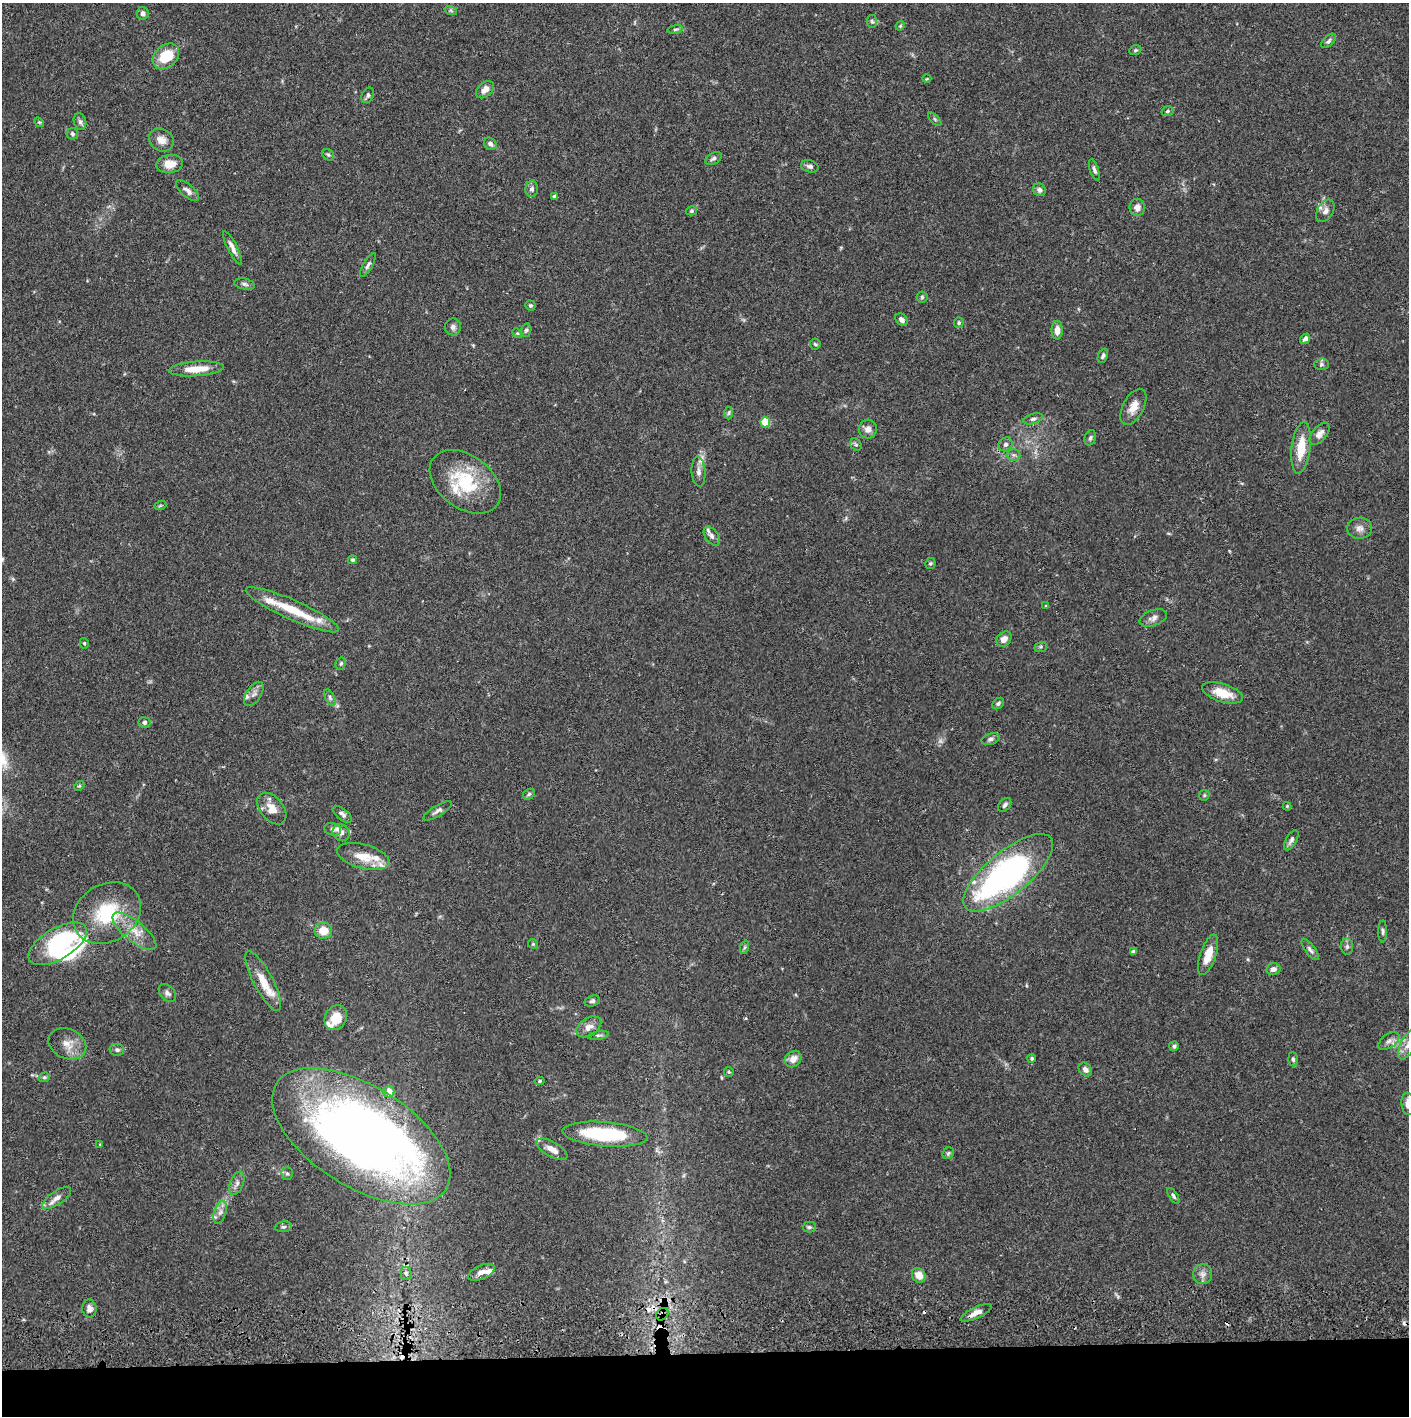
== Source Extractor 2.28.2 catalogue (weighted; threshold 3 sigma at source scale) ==
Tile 8 of 3 x 3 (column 2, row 3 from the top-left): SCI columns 1410-2816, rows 57-1470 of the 4229 x 4357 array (HDU 1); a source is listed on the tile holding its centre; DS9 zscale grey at full resolution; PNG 1411 x 1418 px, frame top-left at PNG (2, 3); each listed source drawn as its Kron ellipse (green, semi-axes under 4 px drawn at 4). Shown black and unused: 5% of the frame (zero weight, under 2 of 3 exposures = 3% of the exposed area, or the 3 px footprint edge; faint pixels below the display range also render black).
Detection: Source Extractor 2.28.2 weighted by HDU 2 'WHT'; one run over the whole footprint, this tile lists its part. Background 0.0681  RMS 0.0049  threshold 0.0219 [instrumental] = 3 sigma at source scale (4.5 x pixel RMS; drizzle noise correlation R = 1.50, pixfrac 1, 0.05/0.05 arcsec/px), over >= 5 px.
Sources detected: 165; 2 too faint to see at this stretch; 3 inside a brighter object's white glare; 7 cosmic-ray / hot-pixel residue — neither listed nor drawn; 12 inside a brighter listed object's ellipse — not listed separately; the other 141 listed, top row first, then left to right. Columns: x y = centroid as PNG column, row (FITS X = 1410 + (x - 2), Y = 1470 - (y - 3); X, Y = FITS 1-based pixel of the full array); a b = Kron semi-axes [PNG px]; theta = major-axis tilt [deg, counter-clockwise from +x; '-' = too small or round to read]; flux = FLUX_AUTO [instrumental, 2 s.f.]
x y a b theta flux
451 11 6 4 -20 0.67
143 13 6 6 - 1.8
872 21 6 5 - 0.92
900 26 5 4 - 0.48
675 29 8 4 9 0.83
1328 41 9 5 45 1.1
1135 50 6 4 21 0.74
166 56 15 11 42 14
927 79 4 3 - 0.38
485 90 10 7 41 3.1
368 95 8 5 63 1.3
1168 111 6 5 - 0.88
935 119 8 3 -45 0.7
39 122 5 4 - 0.61
80 122 8 6 -72 1.4
72 134 6 5 - 0.92
161 140 13 11 -34 4.1
490 144 7 5 -40 1.6
328 155 6 5 - 0.88
713 159 9 5 27 1.3
170 164 13 9 6 5.3
810 166 9 6 -15 1.5
1094 170 11 4 -72 1.4
532 189 8 6 88 1.4
1039 190 7 6 - 1.7
188 191 14 6 -41 2.2
555 197 4 4 - 1.9
1137 207 8 7 - 3.1
691 211 6 4 15 0.65
1325 211 12 8 58 2.6
232 248 18 5 -63 2.8
368 265 13 4 60 1.5
244 284 10 5 -10 1.3
922 297 5 5 - 0.71
530 305 5 4 - 0.77
901 320 7 5 -47 1.8
959 323 5 5 - 0.71
453 327 8 8 - 1.8
526 330 7 5 72 0.87
1057 330 9 5 88 3.2
517 333 5 4 - 0.66
1305 339 6 4 50 2
815 344 5 5 - 0.75
1103 356 7 4 65 1.1
1321 364 7 5 2 1
196 369 27 7 4 8.5
1133 407 20 10 62 5.7
729 413 6 4 88 0.82
1033 419 10 5 16 1.4
765 422 5 5 - 19
868 429 9 9 - 3
1320 434 13 7 48 2.9
1090 438 8 5 70 1
1005 444 7 6 - 1.4
856 445 6 5 - 0.92
1301 448 26 9 83 13
1014 455 7 5 0 1.3
699 472 15 7 -85 2.8
465 482 40 26 -37 29
160 506 6 4 19 0.61
1359 528 12 10 2 3.1
712 536 11 6 -53 1.8
352 560 4 4 - 0.85
930 563 5 5 - 0.81
1046 606 3 3 - 0.43
292 610 51 9 -24 17
1153 618 14 7 20 2.5
1004 639 8 6 47 3.1
84 643 5 4 - 0.65
1041 647 6 5 - 0.72
341 663 6 5 - 0.92
1222 693 21 9 -18 10
254 694 14 7 57 2.4
330 697 9 4 -64 1.2
998 704 7 5 42 0.97
144 722 6 5 - 1.4
990 739 9 5 17 1.4
79 786 5 4 - 0.67
529 794 6 5 - 0.98
1204 795 6 5 - 0.67
1005 805 8 5 50 1.4
1287 806 4 4 - 0.45
272 809 18 11 -51 6.1
438 811 16 5 31 1.9
342 814 11 5 -39 1.6
333 829 8 6 -16 1.5
341 832 9 7 -38 2.6
1291 840 11 5 60 1.6
363 856 27 12 -15 9.8
1008 873 55 21 39 140
107 913 36 28 32 30
134 931 27 10 -39 8.5
323 931 9 8 - 8.5
1383 931 11 4 89 1.1
58 944 32 15 31 54
533 944 5 4 - 0.56
1347 946 8 6 88 1.4
745 947 7 4 71 0.85
1310 950 13 5 -53 1.6
1133 952 4 4 - 1.7
1208 955 21 8 71 7.5
1273 969 7 6 - 2.3
263 981 33 9 -62 11
167 993 10 7 -46 1.7
592 1001 8 5 16 1.2
336 1018 13 10 60 8.5
589 1027 14 8 32 3.2
598 1035 10 4 8 1.1
1389 1041 12 6 36 2.3
67 1044 20 14 -24 6.4
1408 1044 16 7 61 4.1
1174 1046 5 4 - 0.98
117 1050 7 6 - 1.2
1032 1058 4 4 - 0.74
793 1059 9 7 41 3.9
1293 1059 7 5 -86 1
1085 1069 7 6 - 1.8
729 1072 5 4 - 0.61
44 1077 6 4 20 0.74
540 1081 5 4 - 0.78
389 1092 6 5 - 6.7
1408 1104 11 7 -82 5
605 1134 42 12 -5 37
361 1136 100 50 -32 430
100 1144 4 3 - 0.32
552 1149 17 7 -30 4.3
948 1153 6 5 - 0.79
287 1174 6 5 - 0.94
237 1183 12 6 69 2.2
1173 1196 9 4 -56 1
57 1198 17 6 34 2.9
220 1212 12 6 71 2.5
283 1227 8 5 9 0.97
809 1227 6 5 - 0.98
481 1272 14 7 23 3.1
406 1273 7 5 90 1.1
1203 1274 10 9 - 2.6
919 1275 8 6 -51 5.3
89 1309 9 7 -88 2.6
976 1313 17 5 25 3.7
662 1314 7 5 46 1.2
Overlapping masked pixels (flux is a lower limit): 1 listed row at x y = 662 1314
Isophote crosses this tile's border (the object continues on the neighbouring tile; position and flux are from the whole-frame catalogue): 2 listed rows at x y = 1408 1044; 1408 1104